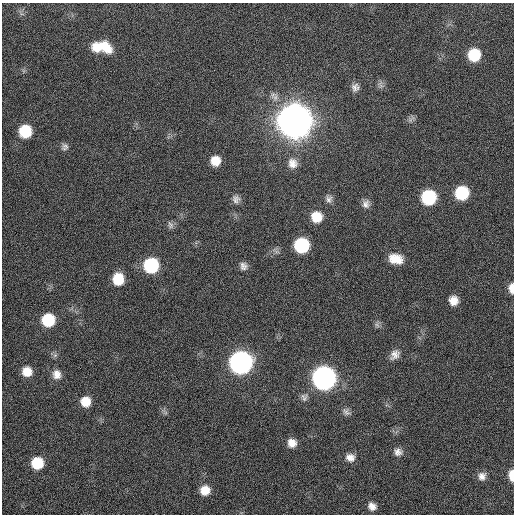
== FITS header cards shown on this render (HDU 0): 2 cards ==
NAXIS1  =                  512 / Axis length
NAXIS2  =                  512 / Axis length

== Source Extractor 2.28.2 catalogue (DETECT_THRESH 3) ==
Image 512 x 512 px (HDU 0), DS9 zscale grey, 1 PNG px = 1 image px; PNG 516 x 516 px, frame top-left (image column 1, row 512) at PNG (2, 3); no overlay
Background 131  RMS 12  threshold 34.8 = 3 sigma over >= 5 px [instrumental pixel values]
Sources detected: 45; all 45 listed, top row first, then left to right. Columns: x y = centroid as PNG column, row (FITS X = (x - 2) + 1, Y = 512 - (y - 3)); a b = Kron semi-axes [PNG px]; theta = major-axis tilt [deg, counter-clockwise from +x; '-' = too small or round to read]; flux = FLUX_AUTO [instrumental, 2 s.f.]
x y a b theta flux
96 47 14 12 -24 1.2e+04
106 47 17 10 -47 1.4e+04
474 55 10 10 - 2.8e+04
380 85 11 5 -54 2.5e+03
355 87 11 10 - 4.2e+03
411 119 14 4 49 2.1e+03
295 120 13 13 - 3.2e+06
25 131 10 10 - 2.9e+04
65 147 10 8 82 2.9e+03
215 161 10 9 - 1.1e+04
292 163 14 12 -77 7.6e+03
462 193 11 10 - 4.0e+04
429 197 11 11 - 5.7e+04
236 199 10 10 - 3.8e+03
329 199 10 9 - 3.6e+03
366 204 11 10 - 4.3e+03
316 217 11 11 - 1.4e+04
170 225 11 7 -65 2.8e+03
302 245 11 11 - 5.7e+04
277 252 7 4 -18 1.8e+03
396 259 15 10 -12 1.3e+04
151 265 11 11 - 6.2e+04
243 266 10 9 - 3.9e+03
118 279 11 10 - 1.9e+04
511 288 11 5 -88 6.0e+03
453 301 9 9 - 7.8e+03
48 320 10 10 - 3.3e+04
377 325 9 5 -64 2.1e+03
55 355 7 5 44 1.8e+03
395 355 13 10 51 5.6e+03
241 362 12 12 - 4.8e+05
27 372 9 9 - 1.0e+04
57 374 12 10 -78 6.7e+03
324 378 12 12 - 5.6e+05
304 397 11 9 -77 3.3e+03
85 402 10 10 - 1.2e+04
346 412 12 8 -40 3.1e+03
292 443 9 9 - 6.8e+03
398 452 10 10 - 4.3e+03
350 457 11 9 -18 5.7e+03
37 463 10 10 - 2.5e+04
512 475 11 5 -87 9.2e+03
482 476 10 9 - 5.0e+03
205 490 10 10 - 1.0e+04
372 506 9 8 - 5.1e+03
At the frame edge (FLAGS 8, measured only in part): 2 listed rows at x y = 511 288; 512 475